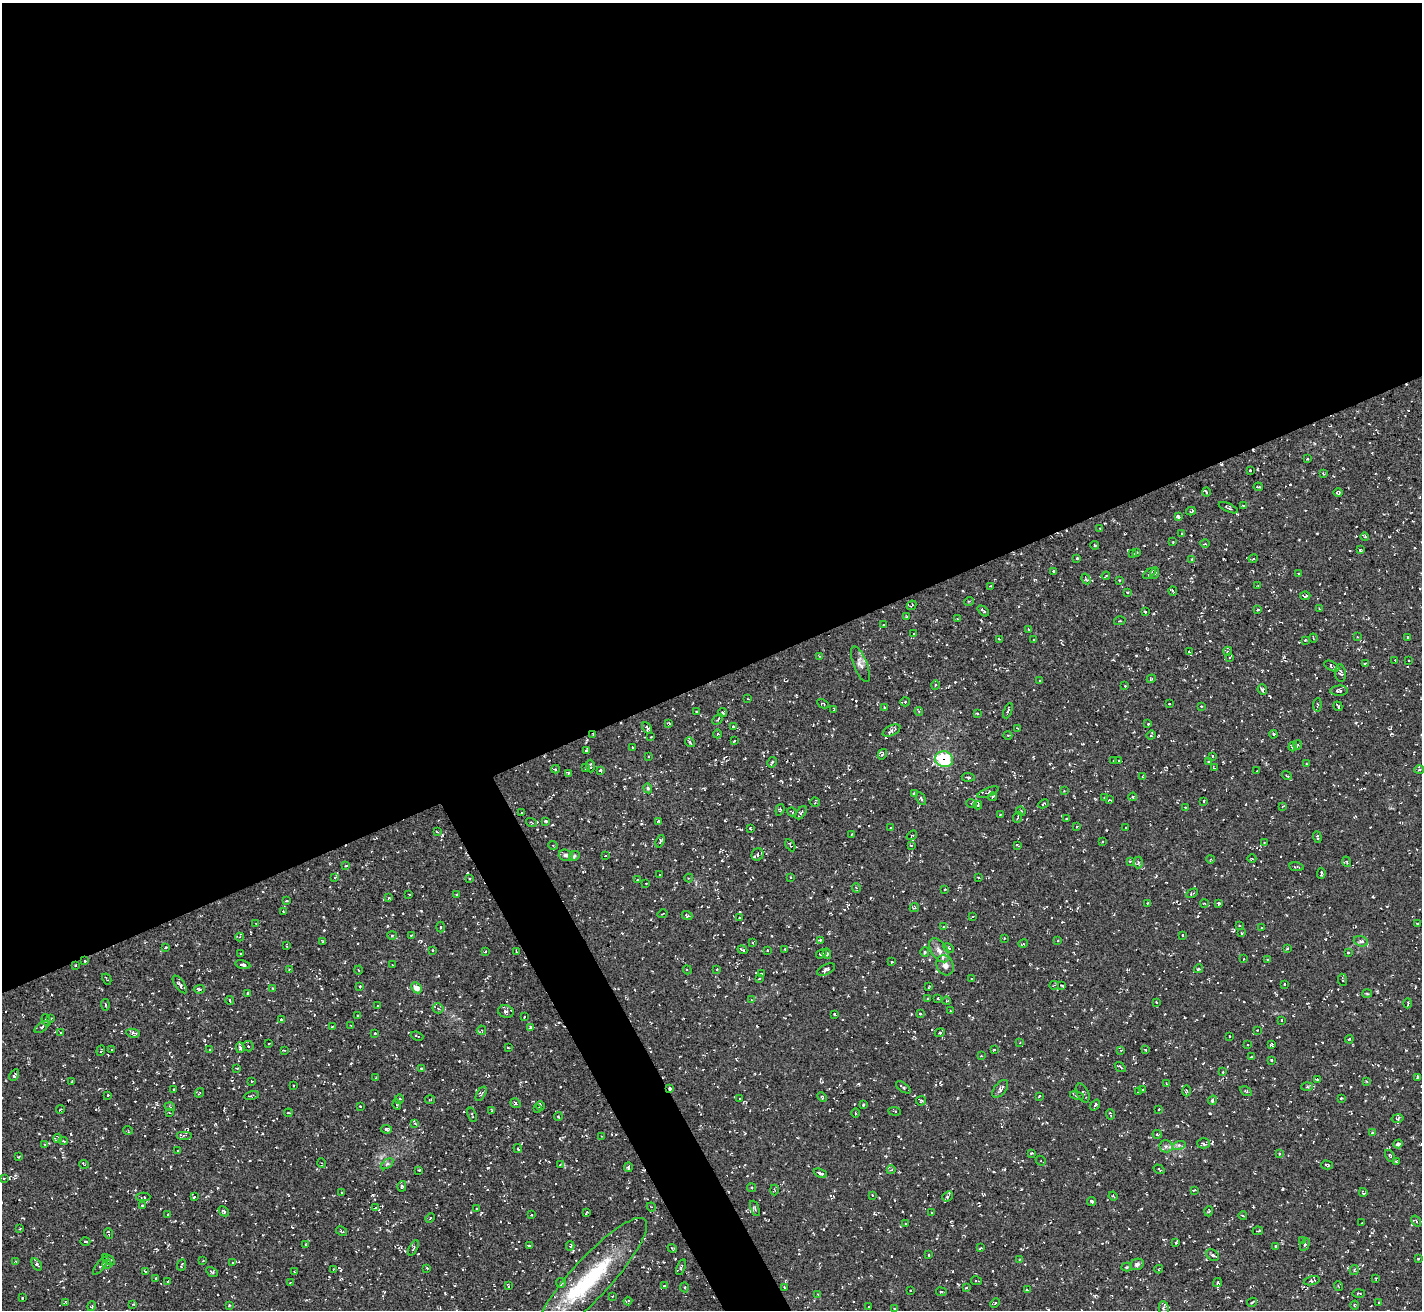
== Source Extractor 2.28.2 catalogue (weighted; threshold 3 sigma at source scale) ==
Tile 2 of 4 x 4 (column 2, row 1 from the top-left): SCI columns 1423-2842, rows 4078-5385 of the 5686 x 5676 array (HDU 1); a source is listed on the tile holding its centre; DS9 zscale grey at full resolution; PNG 1424 x 1312 px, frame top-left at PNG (2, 3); each listed source drawn as its Kron ellipse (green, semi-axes under 4 px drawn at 4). Shown black and unused: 54% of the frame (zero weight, under 3 of 5 exposures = <1% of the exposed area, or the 3 px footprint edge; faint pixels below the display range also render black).
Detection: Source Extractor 2.28.2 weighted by HDU 2 'WHT'; one run over the whole footprint, this tile lists its part. Background 0.0245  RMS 0.0053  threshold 0.0237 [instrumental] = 3 sigma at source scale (4.5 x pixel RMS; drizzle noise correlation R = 1.50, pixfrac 1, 0.05/0.05 arcsec/px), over >= 5 px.
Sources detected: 662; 61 cosmic-ray / hot-pixel residue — neither listed nor drawn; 8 inside a brighter listed object's ellipse — not listed separately; of the other 593, all 500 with FLUX_AUTO >= 0.373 (the completeness limit of this list) listed and drawn (93 fainter detections not listed), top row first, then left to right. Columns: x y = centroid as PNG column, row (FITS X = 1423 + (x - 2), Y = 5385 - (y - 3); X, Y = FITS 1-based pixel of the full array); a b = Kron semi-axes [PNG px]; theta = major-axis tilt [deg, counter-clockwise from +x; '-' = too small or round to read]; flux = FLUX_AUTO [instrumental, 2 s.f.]
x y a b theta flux
1307 459 3 2 - 0.59
1250 470 2 2 - 0.48
1323 474 3 2 - 0.54
1258 487 4 3 - 0.7
1206 492 4 3 - 0.52
1338 493 5 3 - 0.64
1244 505 4 2 - 0.47
1228 508 10 3 -24 0.87
1191 511 5 3 - 0.73
1178 516 4 3 - 0.73
1100 528 2 2 - 0.4
1182 533 3 2 - 0.47
1365 537 4 3 - 0.68
1173 542 2 2 - 0.38
1205 544 5 3 - 0.51
1095 545 4 4 - 0.46
1360 550 4 3 - 0.55
1137 552 3 2 - 0.46
1133 554 4 3 - 0.51
1077 558 4 3 - 0.45
1192 559 3 3 - 0.53
1253 559 5 3 - 0.54
1053 571 3 3 - 0.8
1150 573 7 2 38 0.95
1155 573 6 3 71 0.55
1299 573 3 3 - 0.46
1106 576 4 3 - 0.65
1086 579 6 4 -59 0.79
1119 580 3 2 - 0.5
990 586 4 4 - 0.48
1258 586 2 2 - 0.44
1173 591 5 3 - 0.98
1128 593 4 3 - 0.45
1305 596 5 3 - 0.83
969 601 5 3 - 0.46
912 605 5 2 - 0.48
1258 609 4 3 - 0.4
1319 609 2 2 - 0.4
983 611 6 2 -42 0.69
1145 611 3 2 - 0.42
907 617 4 3 - 0.57
957 619 3 3 - 0.45
1120 621 6 3 14 0.54
883 625 2 2 - 0.4
1028 629 3 2 - 0.75
914 634 3 2 - 0.49
1357 637 2 2 - 0.39
1407 637 3 2 - 0.58
1313 638 4 2 - 0.4
999 639 4 2 - 0.57
1034 640 3 2 - 0.46
1305 640 3 3 - 0.41
1228 651 4 3 - 0.42
1189 652 2 2 - 0.38
820 656 4 4 - 0.48
1230 657 3 2 - 0.51
1395 660 3 2 - 0.43
1409 660 3 2 - 0.37
1365 663 4 3 - 0.55
860 664 19 6 -69 3
1332 666 8 4 -28 0.91
1340 673 9 5 -83 1.1
1151 679 4 3 - 0.48
1040 681 3 3 - 0.57
935 685 4 3 - 0.55
1125 686 2 2 - 0.39
1262 689 5 4 - 1.1
1339 691 9 5 3 1.6
748 699 3 3 - 0.43
905 702 5 4 - 0.58
823 704 6 3 -28 0.46
1169 704 3 2 - 0.5
1317 705 7 3 84 0.53
1201 706 3 3 - 0.4
1338 706 5 2 - 0.96
884 707 4 3 - 0.44
834 710 3 2 - 0.61
696 711 2 2 - 0.41
919 711 4 4 - 0.73
1008 711 8 3 67 0.65
722 713 4 4 - 0.97
977 713 3 3 - 0.73
718 719 6 3 46 0.7
669 723 3 2 - 0.52
1148 724 3 3 - 0.56
733 727 3 3 - 0.5
647 728 6 4 -62 1.1
1017 728 3 3 - 0.42
892 730 9 5 27 1.7
717 734 4 3 - 0.53
1273 734 4 3 - 0.48
593 735 3 3 - 0.58
1008 735 4 3 - 0.43
1151 735 5 3 - 0.67
651 737 3 2 - 0.43
734 741 4 2 - 0.53
690 742 5 4 - 1.1
1298 745 5 3 - 0.49
632 747 2 2 - 0.41
1293 747 5 4 - 0.73
586 750 3 2 - 0.47
882 754 5 4 - 0.6
648 756 3 2 - 0.57
1213 756 3 2 - 0.47
944 759 9 8 - 36
1119 760 3 2 - 0.49
1113 761 3 2 - 0.47
772 762 5 3 - 1.1
1208 762 4 3 - 0.49
1306 764 3 2 - 0.42
590 766 6 3 -87 1.1
585 767 4 2 - 0.41
1214 768 3 2 - 0.4
555 769 4 4 - 0.64
600 770 3 3 - 0.92
1419 770 5 3 - 0.55
1257 771 3 2 - 0.41
568 773 3 3 - 0.51
1287 776 5 2 - 0.45
968 777 6 2 -5 0.69
1142 777 4 3 - 0.57
648 788 5 4 - 0.65
1064 790 3 3 - 0.44
988 792 11 3 22 0.86
915 794 4 4 - 2.5
993 797 4 3 - 0.64
1104 797 2 2 - 0.43
1133 797 4 3 - 0.61
921 799 7 3 -62 0.68
1109 800 4 2 - 0.42
1204 801 3 3 - 0.73
815 802 5 5 - 0.63
971 803 5 3 - 0.65
1044 804 5 3 - 0.54
978 805 4 4 - 0.7
1283 806 4 2 - 0.41
1185 807 3 2 - 0.41
780 810 6 4 71 0.62
1021 811 5 4 - 0.57
521 812 3 2 - 0.5
792 812 5 2 - 0.45
801 813 7 4 55 0.93
1000 814 4 2 - 0.43
1018 817 5 3 - 0.47
1067 819 3 3 - 0.45
545 821 3 3 - 0.61
658 821 3 3 - 0.49
531 822 5 3 - 0.49
1077 826 3 2 - 0.42
750 828 3 2 - 0.43
890 828 4 2 - 0.43
1126 828 3 2 - 0.59
437 832 3 2 - 0.5
852 834 3 2 - 0.61
912 835 6 4 36 0.71
1317 837 6 3 -69 1.2
660 841 6 3 69 0.57
1103 842 3 2 - 0.51
1264 843 3 3 - 0.42
553 845 5 3 - 0.45
790 845 7 2 -59 0.46
911 845 4 3 - 0.52
1017 845 4 2 - 0.5
566 855 7 5 -15 1.5
758 855 6 5 - 1.7
574 856 5 4 - 1.5
605 856 3 2 - 0.44
1211 859 4 3 - 0.47
1252 859 4 3 - 0.41
1130 861 3 3 - 0.51
1138 862 6 5 - 0.81
1347 862 5 3 - 0.44
346 866 3 2 - 0.71
1297 867 7 2 -9 0.81
1321 873 5 2 - 0.78
660 875 2 2 - 0.44
335 877 3 3 - 0.73
791 877 3 2 - 0.56
469 878 3 2 - 0.39
689 878 4 4 - 0.49
978 878 3 2 - 0.41
637 880 3 3 - 0.57
646 883 2 2 - 0.41
856 888 5 2 - 0.84
945 889 3 2 - 0.51
1192 893 6 3 29 0.62
409 894 3 2 - 0.45
456 895 3 2 - 0.41
389 898 3 3 - 0.53
286 901 4 3 - 0.45
1147 903 2 2 - 0.43
1204 903 4 3 - 0.47
1218 903 3 3 - 0.68
914 907 5 3 - 0.5
283 911 3 3 - 0.78
663 914 5 3 - 0.45
687 915 5 3 - 0.83
973 916 4 3 - 0.68
739 918 3 2 - 0.46
256 923 3 3 - 0.65
1417 923 3 2 - 0.47
1239 925 2 2 - 0.38
441 927 5 3 - 0.61
944 927 4 4 - 0.5
1262 928 3 3 - 0.5
1241 933 3 2 - 0.47
392 935 5 3 - 0.5
411 935 3 2 - 0.57
1183 935 3 2 - 0.55
240 937 4 4 - 0.53
1004 938 3 2 - 0.37
820 940 3 3 - 0.54
323 941 4 4 - 0.54
1058 941 3 3 - 0.43
1361 941 7 5 -18 1.4
753 942 4 2 - 0.45
1023 944 5 3 - 0.52
286 946 4 2 - 0.4
165 947 3 2 - 0.72
949 948 5 4 - 0.75
1287 948 4 3 - 0.46
432 950 4 3 - 0.54
742 950 5 2 - 0.9
767 950 3 3 - 0.66
785 950 3 2 - 0.38
939 950 13 8 -55 3.7
485 952 3 2 - 0.5
517 952 4 3 - 0.47
925 952 5 4 - 0.6
1348 952 3 3 - 0.87
241 954 3 3 - 0.6
821 954 6 3 30 0.92
827 954 5 4 - 0.72
1244 959 2 2 - 0.43
1268 960 3 3 - 0.71
85 961 3 3 - 0.51
892 962 3 2 - 0.41
76 965 3 2 - 0.39
243 965 7 4 -12 1.7
392 965 2 2 - 0.38
945 965 10 8 -63 3.2
289 969 3 2 - 0.43
717 969 2 2 - 0.45
826 969 10 5 26 1.4
1198 969 5 3 - 0.66
358 970 4 3 - 0.48
687 970 4 3 - 0.71
762 974 3 2 - 0.67
107 979 6 2 -61 0.49
759 979 3 2 - 0.42
972 979 2 2 - 0.46
1343 980 6 3 -83 0.52
1284 984 3 2 - 0.43
180 985 10 4 -55 1.2
1054 985 5 2 - 0.42
1062 986 4 2 - 0.5
360 987 3 3 - 0.78
929 987 3 2 - 0.4
273 988 4 3 - 0.53
416 988 6 4 -44 5.8
199 989 5 4 - 1
248 993 3 3 - 0.48
1367 994 5 3 - 0.54
928 998 3 2 - 0.86
751 999 4 2 - 0.38
938 999 4 2 - 0.37
230 1000 4 3 - 0.53
947 1001 4 3 - 0.42
1156 1002 3 3 - 0.48
1408 1003 5 2 - 0.53
105 1005 6 3 -83 0.54
378 1005 3 2 - 0.54
438 1008 5 5 - 0.95
506 1011 8 6 -17 1.4
951 1011 4 3 - 0.5
834 1014 3 3 - 0.84
920 1014 4 3 - 0.64
357 1015 3 2 - 0.47
524 1017 3 2 - 0.38
51 1018 2 2 - 0.38
281 1019 3 3 - 0.62
46 1020 6 2 -65 0.55
1281 1020 3 2 - 0.38
351 1025 3 2 - 0.47
42 1027 8 4 36 1.1
332 1027 3 2 - 0.58
530 1027 4 3 - 1.2
481 1030 5 4 - 0.65
1257 1030 2 2 - 0.41
61 1032 3 2 - 0.4
133 1033 7 4 -11 1.5
375 1033 3 3 - 0.62
940 1033 5 4 - 0.66
417 1036 6 2 -19 0.52
1229 1036 2 2 - 0.46
1349 1039 4 3 - 0.46
1020 1043 4 3 - 0.4
269 1044 3 2 - 0.38
1248 1045 2 2 - 0.39
1271 1045 4 3 - 0.98
248 1046 5 5 - 0.93
240 1048 5 3 - 1.5
508 1048 3 2 - 0.49
210 1049 3 3 - 0.41
112 1050 3 3 - 0.53
284 1050 4 2 - 0.42
994 1050 3 2 - 0.37
1121 1050 3 3 - 0.39
1145 1050 4 3 - 0.57
101 1051 5 2 - 0.42
981 1056 3 2 - 0.41
1252 1057 4 2 - 0.75
1272 1060 4 4 - 0.58
1120 1067 6 2 -36 0.89
237 1068 3 2 - 0.43
421 1068 4 3 - 0.6
1223 1072 3 2 - 0.45
14 1075 6 3 59 0.87
1417 1077 3 2 - 0.58
376 1078 2 2 - 0.43
1317 1079 4 2 - 0.44
252 1081 3 2 - 0.5
1366 1081 4 3 - 0.47
72 1082 4 2 - 0.52
1166 1084 4 3 - 0.53
294 1086 3 2 - 0.46
903 1087 8 4 -36 1.2
1307 1087 5 3 - 0.63
670 1088 4 3 - 1.6
174 1089 3 2 - 0.59
1000 1089 10 6 52 1.7
1143 1089 2 2 - 0.39
1186 1091 5 3 - 0.55
1246 1091 6 3 -32 0.7
1138 1092 2 2 - 0.48
199 1093 5 2 - 0.44
1083 1093 10 5 -63 1.2
481 1094 8 4 58 0.85
108 1095 3 2 - 0.42
252 1095 7 2 14 0.61
1039 1096 4 2 - 0.44
1077 1096 7 3 -11 0.63
822 1097 5 3 - 0.49
740 1098 3 2 - 0.46
1341 1098 4 3 - 0.42
399 1099 5 4 - 0.66
430 1100 5 3 - 0.42
1212 1100 5 4 - 0.99
921 1101 5 4 - 0.63
515 1103 5 4 - 0.77
397 1105 5 2 - 0.8
863 1105 3 3 - 0.51
1095 1105 6 4 53 1.1
360 1106 3 2 - 0.54
540 1106 4 3 - 1.2
170 1107 5 3 - 0.47
60 1109 4 2 - 0.48
537 1109 3 3 - 0.5
1159 1109 2 2 - 0.45
491 1111 3 2 - 0.54
895 1111 6 2 -5 0.4
169 1113 4 2 - 0.38
288 1113 4 2 - 0.44
856 1113 5 3 - 0.46
1110 1114 5 2 - 0.65
472 1115 7 2 -72 0.49
558 1117 4 3 - 0.54
1398 1118 6 4 11 0.74
415 1123 4 3 - 0.67
386 1129 5 4 - 0.87
128 1130 5 3 - 0.4
1372 1132 3 3 - 0.48
1157 1134 4 3 - 0.65
184 1135 8 4 0 0.99
602 1136 3 2 - 0.43
58 1138 4 4 - 1.1
63 1141 5 3 - 0.71
1204 1143 6 5 - 1.4
45 1144 4 3 - 0.4
1398 1144 5 3 - 1.3
1179 1145 7 4 17 1.1
1166 1146 6 6 - 1.6
518 1148 4 3 - 0.59
178 1150 3 2 - 0.38
1031 1153 3 2 - 0.51
1279 1154 4 3 - 0.48
19 1156 3 2 - 0.51
1390 1156 6 3 -61 0.61
1041 1161 5 4 - 0.53
1396 1161 3 2 - 0.53
322 1163 5 3 - 0.46
84 1164 5 2 - 0.4
387 1164 7 4 36 0.94
560 1165 4 3 - 0.47
1327 1165 6 3 -15 0.74
628 1167 5 3 - 0.82
1159 1169 6 3 -34 0.63
419 1170 2 2 - 0.44
891 1170 4 3 - 0.52
820 1173 7 3 -23 1.4
4 1178 3 2 - 0.41
402 1186 5 4 - 0.89
751 1188 4 4 - 0.62
774 1190 5 3 - 0.48
1194 1190 3 2 - 0.47
1363 1192 4 3 - 0.8
342 1193 4 3 - 0.54
872 1195 3 3 - 0.46
947 1196 5 4 - 0.91
1113 1196 5 3 - 0.49
143 1197 7 3 0 0.85
194 1197 3 3 - 0.64
1092 1201 4 3 - 1.2
142 1206 3 3 - 0.57
651 1207 4 4 - 0.6
375 1208 4 2 - 0.51
755 1208 8 3 -68 0.64
477 1209 2 2 - 0.44
224 1211 6 3 -44 0.76
1209 1211 5 3 - 0.45
587 1212 3 2 - 0.4
932 1213 3 2 - 0.39
168 1214 3 2 - 0.57
531 1215 2 2 - 0.42
1243 1216 4 3 - 0.4
430 1218 5 3 - 0.47
1416 1221 6 3 -55 0.63
905 1223 3 2 - 0.39
1362 1223 3 3 - 0.51
20 1229 3 2 - 0.42
341 1231 6 3 -27 0.64
1258 1231 5 3 - 0.78
108 1233 5 3 - 0.61
1303 1241 3 3 - 0.48
85 1242 5 2 - 0.48
1176 1243 3 2 - 0.58
305 1244 4 3 - 0.55
1305 1245 7 4 61 1.1
529 1246 4 3 - 0.47
570 1246 4 3 - 0.78
1276 1246 3 2 - 0.49
413 1248 8 2 63 0.49
672 1248 4 3 - 0.51
980 1248 3 2 - 0.48
929 1255 3 2 - 0.52
1213 1255 7 5 -36 0.89
1418 1259 3 3 - 0.41
109 1260 7 4 -35 1
1019 1260 4 2 - 0.38
16 1261 3 2 - 0.48
203 1261 3 2 - 0.39
233 1263 4 3 - 0.56
37 1264 7 4 -58 0.93
107 1264 4 4 - 0.71
1137 1264 7 5 24 1.5
181 1265 6 3 68 0.91
101 1266 11 4 51 1
681 1267 8 4 71 0.99
1127 1267 5 4 - 0.56
427 1268 3 2 - 0.46
1159 1269 4 2 - 0.4
334 1270 4 2 - 0.62
1354 1270 5 4 - 0.69
145 1271 3 2 - 0.4
212 1272 6 4 -30 0.73
294 1272 3 2 - 0.6
592 1277 78 20 47 48
155 1278 3 2 - 0.54
1376 1278 4 3 - 0.42
976 1281 5 2 - 0.47
1312 1281 8 4 14 0.88
168 1282 3 3 - 0.63
290 1282 4 3 - 0.4
1217 1282 5 4 - 0.63
561 1283 5 4 - 1.1
664 1285 4 2 - 0.4
508 1286 4 2 - 0.44
1338 1286 5 3 - 0.44
684 1287 5 3 - 0.55
784 1287 3 2 - 0.39
966 1288 4 3 - 0.45
1027 1290 3 3 - 0.61
910 1291 2 2 - 0.43
941 1292 5 2 - 0.47
1359 1293 6 3 3 0.5
818 1294 3 3 - 0.39
612 1296 3 2 - 0.59
22 1298 3 3 - 0.54
628 1301 4 2 - 0.67
65 1302 3 3 - 0.45
1252 1302 5 2 - 0.66
1379 1302 3 2 - 0.47
995 1303 5 3 - 0.55
133 1304 3 3 - 0.48
229 1305 3 3 - 0.46
1355 1305 4 3 - 0.44
92 1306 5 3 - 0.5
868 1307 3 2 - 0.42
1164 1308 7 5 -85 1
894 1309 4 3 - 0.58
Overlapping masked pixels (flux is a lower limit): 4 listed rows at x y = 593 735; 944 759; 85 961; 670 1088
Isophote crosses this tile's border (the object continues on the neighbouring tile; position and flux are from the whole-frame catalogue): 1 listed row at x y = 592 1277
Unlisted compact peaks at least as high as the median listed source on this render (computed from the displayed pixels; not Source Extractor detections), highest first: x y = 445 1293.